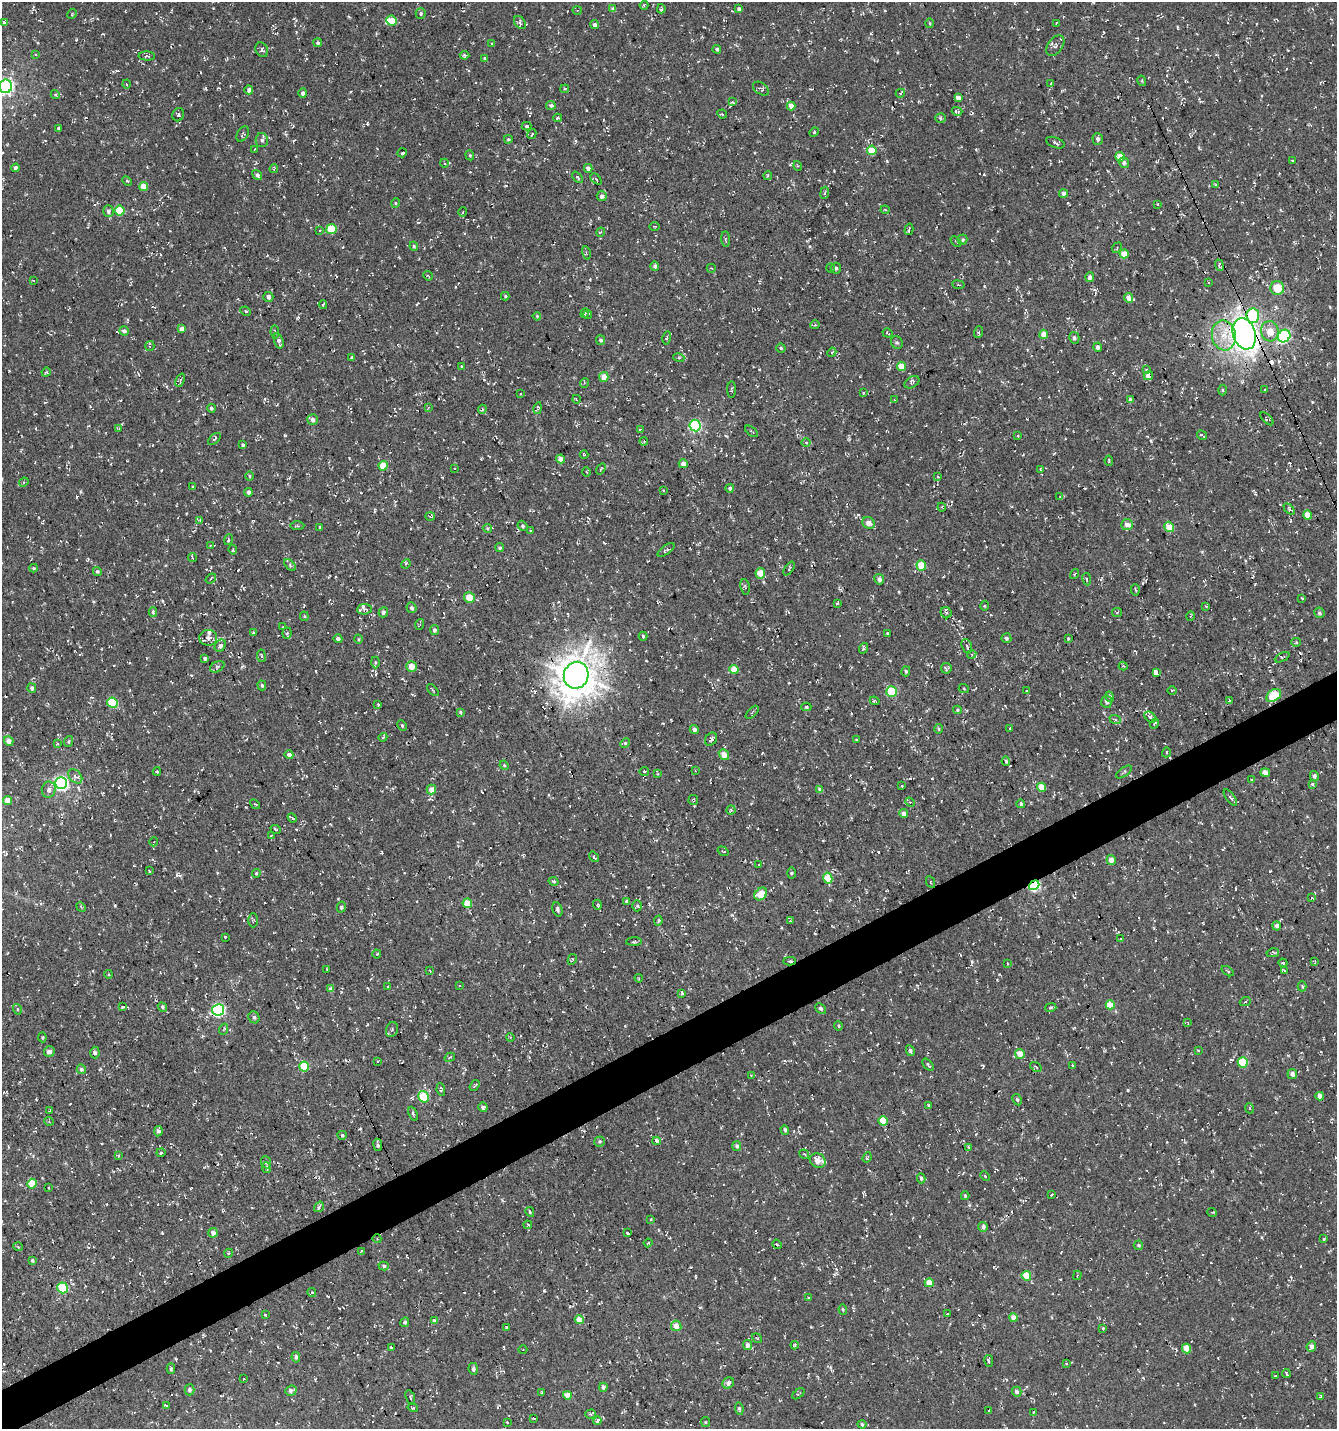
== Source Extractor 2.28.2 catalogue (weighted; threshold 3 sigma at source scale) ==
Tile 7 of 4 x 4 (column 3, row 2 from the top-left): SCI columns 2822-4156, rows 2857-4283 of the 5583 x 5711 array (HDU 1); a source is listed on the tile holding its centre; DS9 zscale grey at full resolution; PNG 1339 x 1431 px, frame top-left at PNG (2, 2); each listed source drawn as its Kron ellipse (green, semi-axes under 4 px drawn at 4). Shown black and unused: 3% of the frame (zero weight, under 3 of 4 exposures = <1% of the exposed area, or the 3 px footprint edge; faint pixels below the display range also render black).
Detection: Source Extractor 2.28.2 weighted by HDU 2 'WHT'; one run over the whole footprint, this tile lists its part. Background -0.0018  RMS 0.0053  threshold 0.024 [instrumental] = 3 sigma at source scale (4.5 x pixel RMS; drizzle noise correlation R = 1.50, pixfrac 1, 0.0396/0.0396 arcsec/px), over >= 5 px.
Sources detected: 684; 39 cosmic-ray / hot-pixel residue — neither listed nor drawn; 9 inside a brighter listed object's ellipse — not listed separately; of the other 636, all 500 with FLUX_AUTO >= 0.459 (the completeness limit of this list) listed and drawn (136 fainter detections not listed), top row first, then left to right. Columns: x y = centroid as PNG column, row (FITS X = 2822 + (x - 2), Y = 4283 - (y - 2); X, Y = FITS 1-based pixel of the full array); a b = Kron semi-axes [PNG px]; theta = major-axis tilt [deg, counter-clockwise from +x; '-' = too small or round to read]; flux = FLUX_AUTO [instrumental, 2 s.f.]
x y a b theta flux
644 5 4 4 - 0.61
613 9 4 4 - 2
661 9 4 3 - 0.79
739 9 4 3 - 1.3
577 10 4 3 - 0.5
72 14 5 3 - 0.48
421 14 5 5 - 0.9
391 21 5 5 - 7.8
3 22 3 3 - 4.5
520 22 7 5 -54 1.2
930 23 5 3 - 0.48
1057 23 4 3 - 0.6
595 25 4 4 - 1.8
318 43 4 4 - 1
492 44 4 4 - 0.58
1055 46 11 7 52 2
717 49 4 4 - 1.1
262 50 7 6 - 1.3
36 54 4 2 - 0.53
464 55 5 4 - 1
147 56 8 4 -2 0.94
485 58 4 3 - 0.64
1142 81 5 3 - 0.49
126 84 4 3 - 0.48
1050 84 4 3 - 0.65
6 86 7 6 - 130
565 89 4 3 - 0.73
761 89 9 5 -36 1.3
249 90 4 3 - 1.4
303 93 4 4 - 1.7
900 93 5 4 - 0.63
55 95 5 4 - 0.71
958 98 4 4 - 3.3
732 102 4 3 - 0.53
551 105 5 4 - 1.3
791 106 4 4 - 3.4
957 111 5 3 - 0.91
722 114 5 3 - 0.47
178 115 7 5 69 1.2
558 118 4 3 - 0.92
940 118 5 4 - 0.79
526 126 5 3 - 0.85
58 128 4 3 - 0.74
814 132 5 4 - 0.64
243 134 8 5 61 1
532 134 5 3 - 0.61
508 139 4 3 - 0.71
1098 139 6 5 - 1.5
262 140 7 6 - 1.7
1055 143 10 5 -21 1.5
254 149 3 3 - 0.62
872 150 5 4 - 12
402 153 5 3 - 2.2
470 155 5 4 - 0.64
1120 157 5 4 - 7.1
1292 161 3 2 - 0.51
444 163 4 3 - 0.46
1124 163 5 5 - 1.5
798 166 5 3 - 0.52
16 168 4 4 - 2.2
588 168 4 4 - 2.1
274 169 4 3 - 0.69
257 175 5 4 - 1.6
768 176 4 3 - 0.67
578 177 6 4 -46 0.8
596 179 6 3 -45 0.73
127 181 5 3 - 0.57
1216 185 3 3 - 0.62
144 187 4 4 - 6.1
825 193 6 3 80 0.84
1063 193 4 4 - 2.2
602 196 5 5 - 2
395 203 5 3 - 0.54
1157 204 3 3 - 0.52
885 210 4 4 - 0.54
108 211 6 5 - 1.5
120 211 5 5 - 19
463 212 5 3 - 0.46
655 226 5 2 - 0.51
331 229 5 5 - 21
909 229 6 2 75 0.7
319 230 3 3 - 0.59
601 232 4 3 - 0.55
725 239 8 3 -84 0.67
963 240 5 5 - 0.82
956 241 6 2 -43 0.47
414 246 4 4 - 0.67
1117 248 5 4 - 0.68
586 253 7 3 -77 0.61
1124 254 4 4 - 6.2
1219 265 6 4 -68 0.97
655 266 5 4 - 1.3
711 268 4 3 - 0.5
830 268 5 3 - 0.51
836 268 5 5 - 1.2
428 276 5 2 - 0.46
1090 277 5 4 - 2.2
33 280 4 3 - 0.6
1208 282 3 2 - 0.62
958 285 6 3 -9 0.64
1277 288 7 7 - 9.8
505 296 4 4 - 0.64
268 297 5 5 - 1.6
1129 298 5 4 - 3.2
323 305 4 4 - 0.49
246 311 5 4 - 0.78
585 313 5 3 - 0.83
588 315 4 3 - 0.66
537 316 4 3 - 0.53
1253 316 7 6 - 34
815 325 4 4 - 0.67
182 329 4 4 - 2.5
124 331 5 4 - 1.6
1270 331 10 8 -83 6.8
275 332 6 3 -83 0.65
979 332 6 4 71 0.65
887 333 5 3 - 0.65
1044 334 4 4 - 6.3
1244 334 16 11 -72 270
1224 335 15 12 -79 10
1284 336 7 5 46 69
667 338 6 3 76 0.59
1074 338 6 5 - 1.4
601 340 5 4 - 1.1
279 341 8 4 -73 1.6
897 343 7 5 -54 0.98
150 346 5 4 - 0.7
1098 347 4 4 - 1.9
781 348 4 4 - 0.75
832 352 5 3 - 0.53
352 357 3 3 - 0.66
679 358 5 3 - 0.59
901 366 5 4 - 7.7
462 367 3 3 - 1.2
1147 370 4 3 - 0.86
46 372 5 4 - 0.64
1148 376 5 4 - 3.9
604 377 5 4 - 5.4
180 380 7 4 66 1
912 382 8 5 33 1.4
584 383 5 3 - 0.49
1265 389 4 3 - 0.72
732 390 8 3 -89 0.71
1223 390 5 3 - 0.64
863 393 3 2 - 0.48
520 394 3 3 - 0.5
576 399 4 3 - 0.46
1130 399 3 3 - 1.1
894 400 3 3 - 0.47
428 407 4 3 - 0.52
211 408 4 4 - 0.99
538 408 6 3 78 0.9
482 409 4 3 - 0.61
1267 419 8 4 -45 0.88
313 420 5 5 - 2.4
695 426 6 5 - 57
119 428 4 4 - 0.47
640 430 4 3 - 0.77
751 431 7 2 -38 0.53
1018 435 4 2 - 0.46
1202 435 5 2 - 0.88
214 439 7 2 40 0.6
644 441 4 3 - 0.51
806 442 5 3 - 0.58
243 445 4 3 - 0.88
584 455 4 4 - 0.57
561 459 4 4 - 4.2
1109 461 5 3 - 0.52
683 464 4 4 - 3
383 466 4 4 - 12
454 468 4 3 - 0.5
601 469 6 3 52 0.52
1041 469 4 3 - 0.65
586 472 4 3 - 0.52
249 476 5 3 - 0.59
938 477 3 3 - 0.79
24 482 5 4 - 0.64
193 487 4 3 - 0.46
730 488 4 4 - 1.2
663 491 3 2 - 0.54
249 492 4 4 - 1.6
1060 497 4 2 - 0.48
942 507 4 3 - 0.64
1289 509 6 4 -46 0.94
1308 515 4 4 - 6.3
430 517 5 3 - 0.54
200 520 4 3 - 0.54
868 523 6 5 - 3.6
1127 524 6 5 - 3
297 526 7 3 -1 0.61
523 526 5 4 - 0.92
320 527 4 3 - 0.53
1169 527 5 4 - 10
487 528 4 4 - 0.73
530 530 3 2 - 0.5
228 540 5 4 - 0.73
210 545 3 3 - 0.66
500 548 4 4 - 1
233 550 5 3 - 0.82
666 550 10 4 36 1
192 558 4 2 - 0.76
406 564 5 4 - 0.86
290 565 7 4 -47 0.83
921 565 5 5 - 13
34 568 4 4 - 0.61
789 568 8 3 56 0.84
97 571 4 4 - 0.84
760 573 5 5 - 7
1074 574 5 3 - 0.74
211 578 6 2 38 0.68
879 579 5 4 - 1.7
1087 579 6 4 -82 0.95
745 587 8 5 -80 0.87
1135 590 5 3 - 0.75
469 597 5 5 - 6.2
1302 598 3 2 - 0.48
837 604 3 3 - 0.75
984 606 5 3 - 0.46
1206 606 3 3 - 0.49
411 608 5 5 - 1.3
364 609 7 5 4 1.1
153 612 5 3 - 0.86
383 612 5 4 - 1.2
946 613 6 5 - 1
1117 613 5 4 - 0.67
1319 613 5 5 - 1.1
304 616 5 4 - 0.6
1191 616 5 3 - 0.57
420 624 5 3 - 0.6
283 627 3 2 - 0.7
434 630 5 4 - 1.1
253 633 4 3 - 0.72
287 633 5 4 - 1.1
888 633 3 3 - 0.58
643 636 4 3 - 0.77
208 638 9 8 - 2.4
1006 638 5 5 - 1.1
1068 638 2 2 - 0.5
338 639 4 4 - 1.4
358 639 4 3 - 0.49
1296 642 5 4 - 0.54
220 646 6 5 - 1.7
967 646 7 5 -68 1.3
863 648 5 3 - 0.93
972 654 4 3 - 0.64
261 656 6 3 -82 0.64
1282 657 8 3 28 0.73
205 658 4 4 - 1
375 662 6 3 -89 0.63
411 666 5 5 - 5.6
1123 666 4 4 - 0.59
217 667 8 5 28 1.1
946 668 5 5 - 0.98
734 669 5 4 - 9.7
906 671 5 3 - 0.74
1156 673 4 3 - 110
576 675 13 12 - 1100
262 685 5 4 - 0.91
32 688 5 4 - 1.2
964 689 5 3 - 0.49
433 690 7 2 -46 0.49
891 691 5 5 - 17
1027 691 3 3 - 1.6
1172 691 4 3 - 0.54
1274 695 8 5 35 18
1110 697 5 3 - 0.69
875 701 5 2 - 0.66
1229 701 3 2 - 0.51
1107 702 6 5 - 1.8
112 703 5 5 - 24
378 704 3 3 - 0.59
806 707 5 4 - 0.73
957 710 4 4 - 0.73
460 712 4 4 - 0.68
752 712 8 3 46 0.7
1150 717 7 4 -40 1.3
1115 719 6 3 -20 0.64
1154 723 5 3 - 0.83
402 726 6 4 -63 0.68
1010 728 3 3 - 1
939 729 5 3 - 0.74
694 730 4 4 - 1.7
383 737 4 4 - 0.82
711 739 7 5 52 1.2
857 740 3 3 - 0.57
9 741 5 4 - 4
69 741 5 3 - 0.63
625 743 5 4 - 0.72
57 744 4 3 - 0.73
1166 752 5 3 - 0.58
289 755 4 4 - 2
724 755 6 4 -50 6
1006 761 5 4 - 0.78
504 765 5 4 - 0.53
695 770 4 4 - 0.54
157 771 4 4 - 0.6
644 771 5 3 - 0.58
1124 772 9 3 35 0.71
1265 772 5 4 - 2.5
658 774 4 3 - 0.51
75 776 8 5 -46 1.8
1314 776 5 4 - 1.6
1252 780 4 3 - 0.49
61 783 6 6 - 130
1312 784 4 3 - 1
902 786 4 2 - 0.51
1042 787 4 4 - 9.2
431 789 5 4 - 4
49 790 8 7 - 1.9
820 790 4 4 - 2.4
1230 797 9 3 -55 1.1
7 800 4 4 - 6.1
693 800 5 4 - 0.58
910 802 5 4 - 0.74
255 804 5 3 - 0.59
1021 804 4 4 - 1.2
731 810 4 4 - 0.83
904 814 4 4 - 2.8
292 818 5 2 - 0.95
276 830 5 3 - 0.51
271 835 4 3 - 0.56
154 842 4 4 - 0.68
723 851 6 3 -35 0.62
594 857 6 4 -53 1.2
1111 860 5 4 - 2.6
759 865 3 2 - 0.8
149 871 3 3 - 0.72
256 873 4 3 - 0.6
791 873 6 4 90 0.65
828 878 5 4 - 12
553 881 5 3 - 0.89
930 882 6 3 -64 0.72
1034 885 5 4 - 53
761 894 7 5 44 9.7
1312 898 3 2 - 0.56
627 901 4 3 - 1.2
467 903 5 4 - 12
597 905 5 3 - 0.73
637 906 5 4 - 0.76
81 907 5 4 - 0.62
341 907 5 4 - 1.2
557 909 7 5 -74 1.2
253 920 7 5 90 0.97
658 921 5 3 - 0.95
790 921 4 4 - 0.47
1277 926 4 4 - 1.8
225 937 3 3 - 0.66
1120 939 3 2 - 0.89
634 942 8 3 2 0.77
1273 953 6 4 12 1.1
377 954 4 4 - 0.55
572 959 6 3 63 0.54
790 961 6 4 -1 0.86
1315 961 4 3 - 0.58
1007 963 4 3 - 0.53
1283 963 4 3 - 0.6
327 969 3 3 - 0.51
430 971 4 2 - 0.46
1228 971 7 2 -34 0.57
1284 971 4 3 - 0.71
108 974 4 3 - 0.5
639 978 4 4 - 0.54
459 985 3 2 - 0.51
1302 986 5 3 - 0.83
387 987 4 2 - 0.51
331 989 4 4 - 2.8
681 994 3 3 - 4.8
1245 1002 5 3 - 0.58
1110 1005 4 4 - 9
123 1007 3 3 - 0.83
162 1007 5 4 - 0.83
1051 1007 6 3 14 0.99
821 1008 6 4 -41 0.98
17 1009 5 3 - 0.53
218 1010 6 6 - 76
254 1017 6 5 - 1.2
1188 1023 3 3 - 0.66
838 1026 4 4 - 0.62
224 1029 5 3 - 0.54
392 1030 8 6 70 1.3
42 1037 5 3 - 0.6
510 1037 4 3 - 0.51
910 1051 6 4 -63 1.3
1198 1051 3 2 - 0.55
49 1052 5 5 - 2.3
95 1052 6 4 -86 1.2
1020 1054 5 4 - 5.9
450 1057 5 2 - 0.57
378 1061 3 2 - 0.73
1243 1062 5 5 - 21
928 1065 7 3 -49 0.93
1072 1065 3 3 - 0.88
304 1066 5 5 - 16
1036 1067 6 3 -36 0.62
81 1069 5 4 - 1.2
1292 1074 5 4 - 2
751 1075 4 3 - 0.47
474 1086 6 3 53 0.75
441 1089 6 3 -81 0.88
1320 1096 4 4 - 3.6
423 1097 6 5 - 22
1017 1100 6 4 -62 0.88
929 1105 4 3 - 0.74
483 1107 5 4 - 1.5
1249 1108 5 3 - 0.49
50 1110 4 2 - 0.48
413 1114 7 4 -65 0.9
49 1121 5 4 - 0.58
883 1121 5 4 - 10
785 1130 5 3 - 1
158 1131 5 4 - 1.5
342 1135 4 2 - 0.67
600 1141 5 5 - 0.76
656 1141 4 4 - 2.4
378 1145 6 4 -83 1.3
737 1146 5 4 - 1.3
969 1147 4 3 - 0.64
161 1153 4 3 - 0.59
804 1154 5 3 - 0.47
118 1155 3 2 - 0.55
867 1158 5 4 - 0.75
818 1160 8 7 - 5.7
266 1162 6 5 - 1
267 1168 5 4 - 1.1
985 1176 5 3 - 0.64
921 1178 5 4 - 0.91
32 1184 5 4 - 15
48 1188 4 2 - 0.62
1051 1195 3 2 - 0.57
965 1196 4 3 - 0.66
319 1207 6 3 56 0.77
530 1212 5 3 - 0.75
1212 1212 5 3 - 0.47
651 1219 3 3 - 0.57
528 1225 4 4 - 0.46
983 1227 5 4 - 1.7
213 1233 5 4 - 2.6
627 1233 3 2 - 0.8
377 1239 4 3 - 0.46
1324 1239 4 3 - 0.57
648 1243 4 3 - 0.5
777 1244 5 4 - 0.66
1138 1245 5 5 - 0.84
18 1247 5 3 - 0.5
362 1251 4 4 - 0.82
229 1253 4 3 - 0.5
32 1260 4 3 - 0.68
384 1266 5 4 - 1
1077 1275 5 3 - 0.62
1026 1276 5 4 - 10
929 1283 4 4 - 7.1
63 1288 5 5 - 28
312 1292 4 4 - 0.93
808 1298 3 2 - 0.5
843 1309 5 4 - 0.82
948 1314 3 2 - 0.62
265 1315 3 2 - 0.47
1013 1318 4 4 - 3.6
435 1320 4 4 - 2.2
579 1320 4 4 - 5.3
405 1322 5 4 - 1.1
676 1326 5 5 - 5.3
506 1328 3 3 - 0.52
1103 1328 3 3 - 0.77
757 1338 5 3 - 0.48
748 1345 5 4 - 1.8
795 1345 4 4 - 0.61
1311 1346 5 4 - 2.9
391 1347 3 2 - 0.7
1186 1349 5 4 - 5.4
523 1350 4 3 - 0.59
296 1357 5 4 - 1.3
989 1361 6 3 -80 1.2
1066 1363 3 3 - 0.47
171 1369 5 4 - 0.76
473 1369 6 5 - 1.3
1286 1374 4 2 - 0.66
1276 1376 2 2 - 0.51
244 1379 3 2 - 0.59
728 1383 6 5 - 2.2
603 1387 4 4 - 1.6
190 1390 5 5 - 1.5
291 1391 6 5 - 1.7
1017 1392 5 4 - 1.8
542 1393 3 2 - 0.48
798 1394 7 2 37 0.51
567 1395 4 4 - 5
1320 1397 3 2 - 0.46
410 1398 8 2 -69 0.56
166 1405 3 2 - 0.72
413 1408 5 3 - 0.56
739 1409 6 4 -84 0.94
989 1410 3 2 - 1.4
1034 1412 3 3 - 0.51
591 1414 5 4 - 1.2
533 1418 3 2 - 0.58
598 1421 4 3 - 6.5
507 1422 3 3 - 0.53
705 1422 5 4 - 0.58
862 1424 4 4 - 1
Overlapping masked pixels (flux is a lower limit): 10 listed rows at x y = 872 150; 1253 316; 1244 334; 1148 376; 576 675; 1034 885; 790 961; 218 1010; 423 1097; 377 1239
Isophote crosses this tile's border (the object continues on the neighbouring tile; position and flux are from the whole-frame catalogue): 1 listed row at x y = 6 86
Unlisted compact peaks at least as high as the median listed source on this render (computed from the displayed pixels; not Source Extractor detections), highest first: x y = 544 1291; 1151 441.